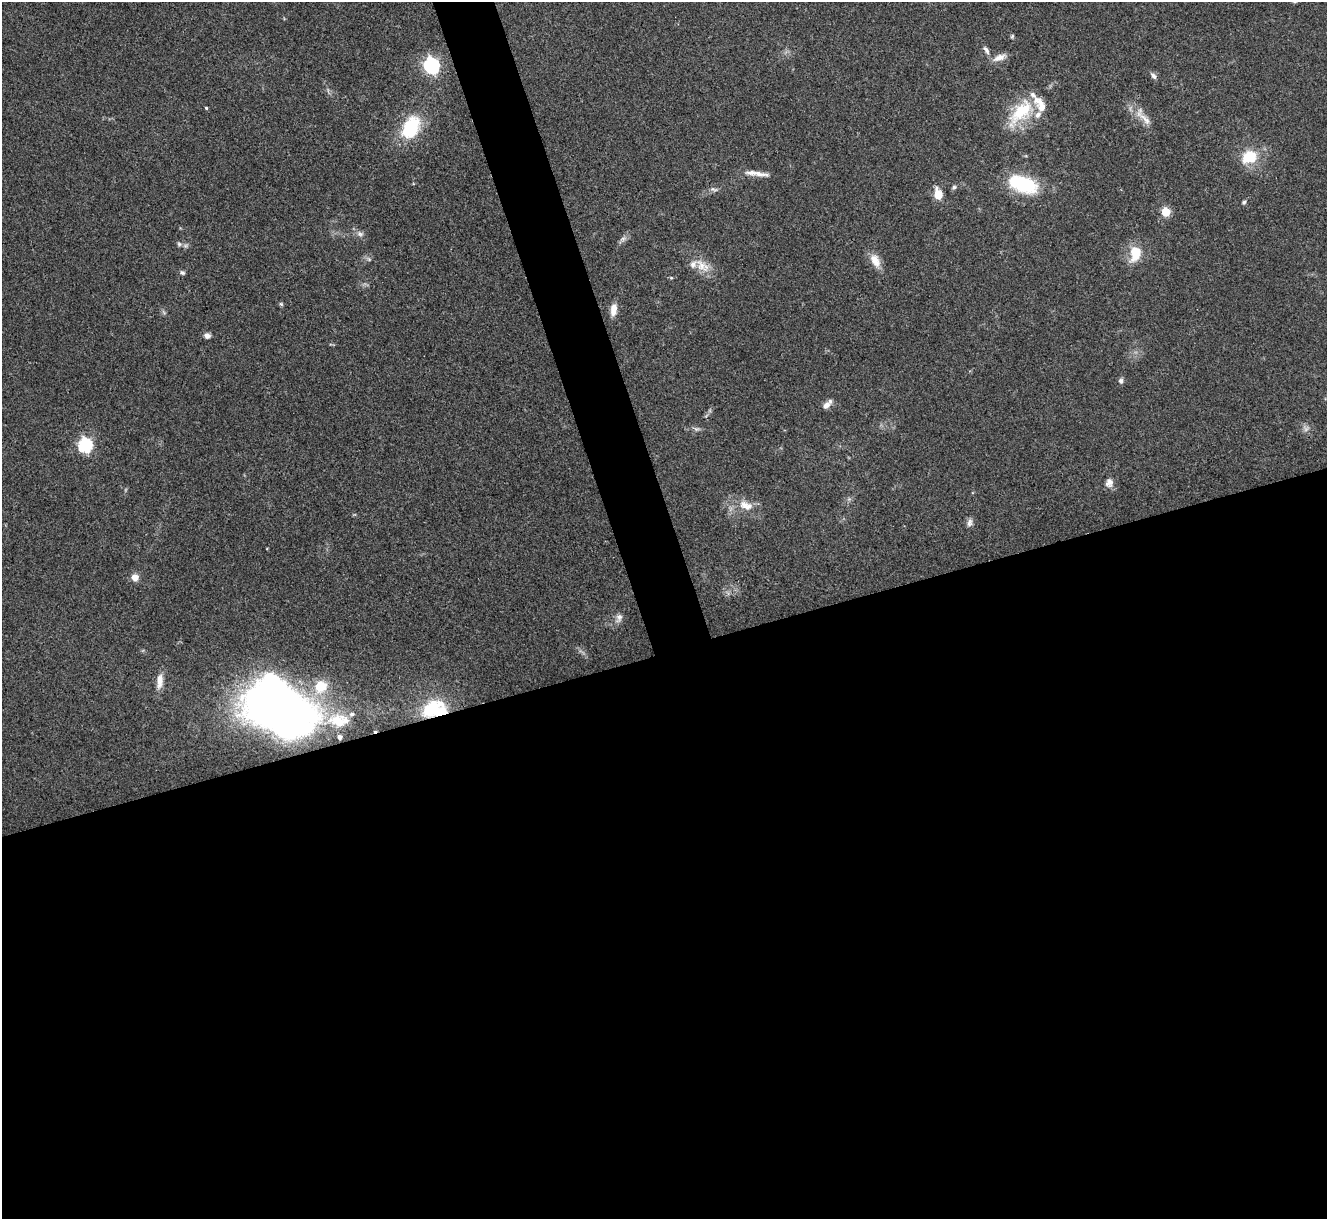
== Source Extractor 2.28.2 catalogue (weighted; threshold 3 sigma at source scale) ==
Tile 15 of 4 x 4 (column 3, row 4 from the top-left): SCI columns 2651-3975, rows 147-1363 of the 5300 x 5287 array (HDU 1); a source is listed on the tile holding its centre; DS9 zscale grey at full resolution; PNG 1329 x 1221 px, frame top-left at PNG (2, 2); no overlay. Shown black and unused: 49% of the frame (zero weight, under 3 of 4 exposures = <1% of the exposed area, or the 3 px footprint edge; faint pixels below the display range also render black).
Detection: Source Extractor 2.28.2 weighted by HDU 2 'WHT'; one run over the whole footprint, this tile lists its part. Background 0.0571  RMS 0.0056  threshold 0.0253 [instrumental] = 3 sigma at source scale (4.5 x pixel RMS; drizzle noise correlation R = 1.50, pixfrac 1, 0.05/0.05 arcsec/px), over >= 5 px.
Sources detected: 52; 1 too faint to see at this stretch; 1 inside a brighter object's white glare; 1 cosmic-ray / hot-pixel residue — not listed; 7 inside a brighter listed object's ellipse — not listed separately; the other 42 listed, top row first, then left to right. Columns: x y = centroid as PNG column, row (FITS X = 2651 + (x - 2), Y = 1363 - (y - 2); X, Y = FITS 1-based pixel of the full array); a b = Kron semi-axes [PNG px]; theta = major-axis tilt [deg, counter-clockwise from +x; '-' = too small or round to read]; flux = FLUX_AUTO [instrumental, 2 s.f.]
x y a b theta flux
1012 36 6 4 46 0.74
986 50 13 6 -57 2.2
999 57 18 7 22 4.6
431 65 7 6 - 140
1153 75 10 6 -53 1.8
206 108 3 3 - 0.69
1021 112 39 18 47 26
1143 117 35 9 -51 7.3
411 127 19 13 62 39
1249 157 19 16 21 17
758 174 29 6 -7 5.3
1023 184 35 18 -19 34
954 187 5 5 - 1
714 189 11 5 -17 1.4
938 195 6 5 - 24
1244 202 5 5 - 1
1166 212 5 5 - 24
360 234 9 7 -21 2.1
623 238 7 4 19 1.3
179 244 6 6 - 1.1
1135 253 22 14 80 12
875 261 20 11 -62 6.3
702 266 23 13 -36 8.8
182 273 7 5 -41 1.1
671 278 5 4 - 0.61
281 304 6 4 -44 0.78
613 309 15 7 85 4.9
207 336 8 6 -11 2.2
1121 381 7 6 - 1.6
827 404 13 6 44 3.3
696 429 8 5 -7 1.4
85 445 7 6 - 94
1109 483 13 10 83 3.4
746 505 22 11 -17 8.6
970 523 11 7 74 2.2
135 577 6 6 - 5.4
619 618 13 8 77 2.8
160 681 21 8 84 5.5
321 686 12 10 22 16
279 709 45 30 -31 690
431 709 34 19 40 27
338 720 31 18 -4 19
Overlapping masked pixels (flux is a lower limit): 1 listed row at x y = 431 709